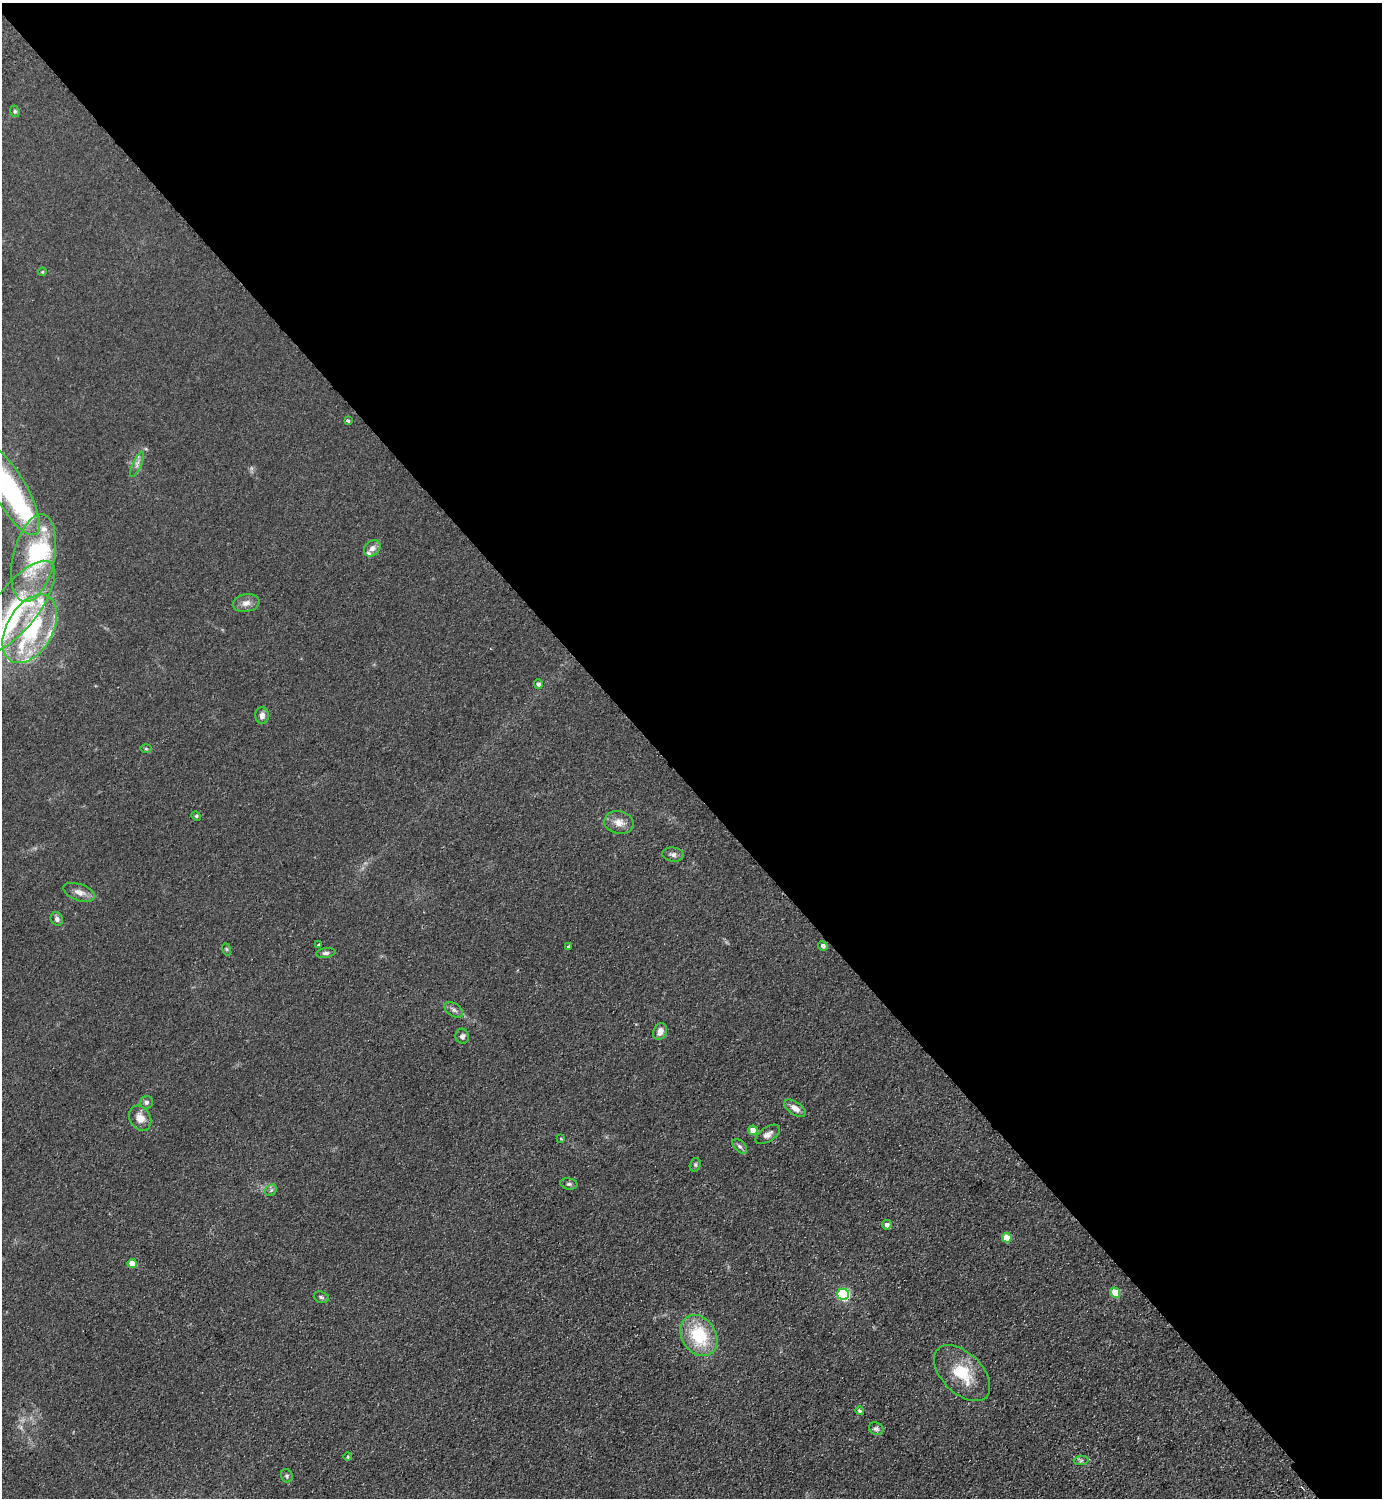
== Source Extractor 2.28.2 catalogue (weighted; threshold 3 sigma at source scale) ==
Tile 3 of 4 x 4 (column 3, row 1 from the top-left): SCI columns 3105-4484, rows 4532-6027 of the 6066 x 6071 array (HDU 1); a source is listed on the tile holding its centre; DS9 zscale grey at full resolution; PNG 1384 x 1500 px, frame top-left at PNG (2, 3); each listed source drawn as its Kron ellipse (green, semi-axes under 4 px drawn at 4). Shown black and unused: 52% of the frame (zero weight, under 2 of 3 exposures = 3% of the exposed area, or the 3 px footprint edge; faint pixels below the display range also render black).
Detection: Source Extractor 2.28.2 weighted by HDU 2 'WHT'; one run over the whole footprint, this tile lists its part. Background 0.0686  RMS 0.0096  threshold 0.043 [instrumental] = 3 sigma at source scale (4.5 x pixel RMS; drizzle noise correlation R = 1.50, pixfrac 1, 0.05/0.05 arcsec/px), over >= 5 px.
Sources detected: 61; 4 inside a brighter object's white glare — neither listed nor drawn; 8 inside a brighter listed object's ellipse — not listed separately; the other 49 listed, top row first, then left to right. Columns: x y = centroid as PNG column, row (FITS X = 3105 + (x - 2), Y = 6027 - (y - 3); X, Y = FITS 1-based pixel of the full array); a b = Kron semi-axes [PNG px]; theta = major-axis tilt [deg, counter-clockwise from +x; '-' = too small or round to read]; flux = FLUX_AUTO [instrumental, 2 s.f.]
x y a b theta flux
15 111 6 4 -69 1.4
42 272 4 3 - 0.85
348 421 4 3 - 2.9
137 464 14 3 65 3.4
10 490 51 16 -60 160
372 548 9 7 45 5.2
34 558 44 21 77 75
246 603 13 9 11 6
16 607 56 22 52 87
30 629 37 23 60 100
538 684 5 4 - 2.8
262 715 8 6 89 4.3
146 749 6 4 -1 1.1
196 816 5 4 - 1.2
619 822 15 11 -13 9
673 854 11 7 -8 3.7
79 892 16 8 -19 6.9
57 919 7 6 - 3.3
318 945 4 3 - 0.92
823 946 5 4 - 3.7
568 947 3 3 - 2.9
226 949 6 4 -71 1.2
326 953 10 5 9 2.7
454 1010 10 6 -35 3.2
660 1031 8 6 64 6.6
462 1036 7 6 - 3
146 1102 6 6 - 2.5
795 1108 12 6 -34 6.3
140 1118 13 10 -60 8.6
753 1130 5 4 - 9.6
768 1134 14 7 33 4.6
561 1139 3 3 - 1.5
740 1146 9 5 -44 2.4
695 1165 7 5 74 1.8
569 1184 8 5 -9 2.2
271 1190 6 5 - 1.9
887 1225 5 4 - 2.9
1007 1238 5 4 - 16
132 1263 4 4 - 17
1115 1293 5 5 - 22
843 1294 6 5 - 120
321 1297 8 5 -17 1.9
699 1335 22 16 -57 47
962 1373 34 20 -45 34
860 1411 4 4 - 1.5
876 1429 7 6 - 2.6
348 1457 4 4 - 1.2
1081 1461 7 4 1 2
287 1476 7 5 -68 1.9
Isophote crosses this tile's border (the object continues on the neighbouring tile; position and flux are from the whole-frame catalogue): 1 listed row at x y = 10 490